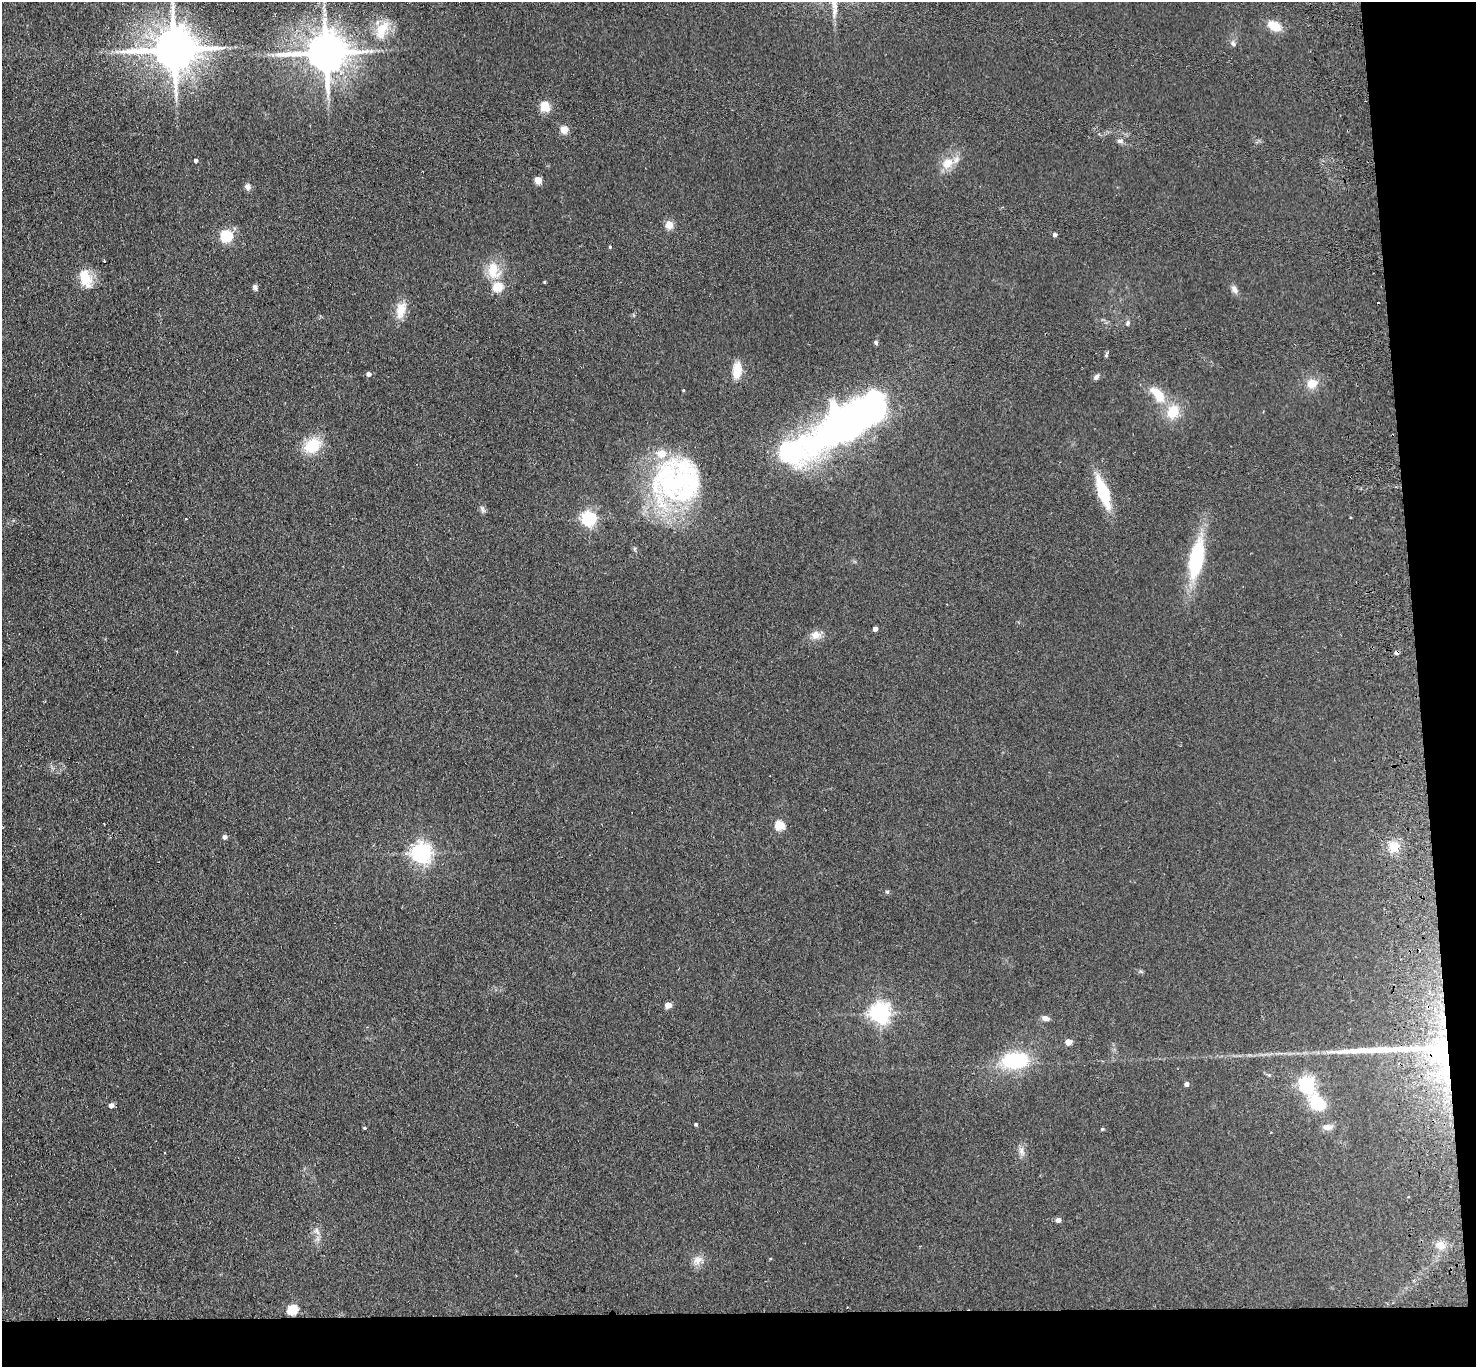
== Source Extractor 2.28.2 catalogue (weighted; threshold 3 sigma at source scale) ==
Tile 9 of 3 x 3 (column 3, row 3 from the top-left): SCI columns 3003-4476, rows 130-1494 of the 4532 x 4405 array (HDU 1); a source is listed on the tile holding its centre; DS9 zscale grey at full resolution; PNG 1478 x 1369 px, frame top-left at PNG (2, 2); no overlay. Shown black and unused: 8% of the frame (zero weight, under 2 of 3 exposures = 3% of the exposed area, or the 3 px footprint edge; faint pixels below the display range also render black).
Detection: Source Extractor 2.28.2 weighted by HDU 2 'WHT'; one run over the whole footprint, this tile lists its part. Background 0.139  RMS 0.011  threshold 0.0496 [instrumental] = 3 sigma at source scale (4.5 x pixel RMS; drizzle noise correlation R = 1.50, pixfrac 1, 0.05/0.05 arcsec/px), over >= 5 px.
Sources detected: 82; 5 inside a brighter object's white glare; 2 cosmic-ray / hot-pixel residue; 1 long thin detection or spike segment (spike, bleed or trail) — not listed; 2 inside a brighter listed object's ellipse — not listed separately; the other 72 listed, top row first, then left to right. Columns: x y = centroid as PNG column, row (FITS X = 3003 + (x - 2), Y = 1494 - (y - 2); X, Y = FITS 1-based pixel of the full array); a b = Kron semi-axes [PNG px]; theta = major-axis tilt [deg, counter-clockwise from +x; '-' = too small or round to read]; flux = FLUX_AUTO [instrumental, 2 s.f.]
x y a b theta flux
1274 26 14 9 -27 20
382 30 28 15 63 28
1233 43 8 5 -50 2.6
174 49 14 12 3 4200
326 52 12 11 - 4000
545 106 13 11 -71 14
564 129 5 5 - 26
1120 141 9 5 -15 3.1
196 160 4 4 - 2.3
947 163 14 12 53 15
538 180 5 5 - 22
248 187 7 7 - 4.8
669 225 9 9 - 8.8
1055 235 4 4 - 3.3
226 236 6 6 - 130
610 247 4 3 - 1.1
104 261 3 2 - 1.3
493 270 23 16 -74 26
85 278 25 14 -67 22
544 282 3 3 - 1.1
255 287 8 5 -79 2.9
498 287 5 5 - 44
1234 289 10 7 -60 4.7
401 310 23 12 77 16
1127 323 7 5 76 2.3
876 342 7 4 -64 1.6
1106 354 6 3 71 2.7
737 370 14 8 84 22
369 374 5 5 - 3.6
1096 377 7 6 - 3.3
1312 383 12 11 - 14
1157 394 27 12 -48 23
1173 412 18 14 62 24
849 422 54 23 35 750
312 445 16 13 33 38
789 452 28 21 -36 110
673 484 59 45 -36 200
1103 492 31 10 -71 51
482 509 9 5 -64 3
589 518 6 6 - 270
1351 518 3 3 - 2.1
186 519 3 3 - 1.9
1196 559 42 15 79 83
875 629 4 4 - 5.1
816 635 13 11 8 8.8
779 825 5 5 - 48
225 837 5 5 - 3.4
1394 847 13 12 - 19
422 853 7 7 - 610
887 892 5 5 - 1.6
668 1005 5 4 - 14
880 1013 7 7 - 630
1045 1018 9 6 -16 5.1
1068 1042 5 4 - 14
1440 1049 57 35 -69 160
1014 1060 27 21 -3 63
1269 1075 4 4 - 1.3
1187 1084 5 4 - 3.9
1306 1084 6 6 - 350
1317 1103 27 18 -48 36
111 1105 5 5 - 5.4
696 1124 4 4 - 1.6
1327 1127 12 7 5 6.4
364 1128 4 3 - 1.3
1102 1129 5 4 - 1.3
1021 1151 13 7 -74 5.5
1408 1197 3 2 - 1.2
1058 1220 5 4 - 5.3
317 1231 12 6 -69 5.2
1440 1245 11 10 - 9.7
697 1260 13 11 47 8.4
292 1309 6 5 - 68
Overlapping masked pixels (flux is a lower limit): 1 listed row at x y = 1440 1049
Isophote crosses this tile's border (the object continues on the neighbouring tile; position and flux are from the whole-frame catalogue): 1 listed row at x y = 174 49